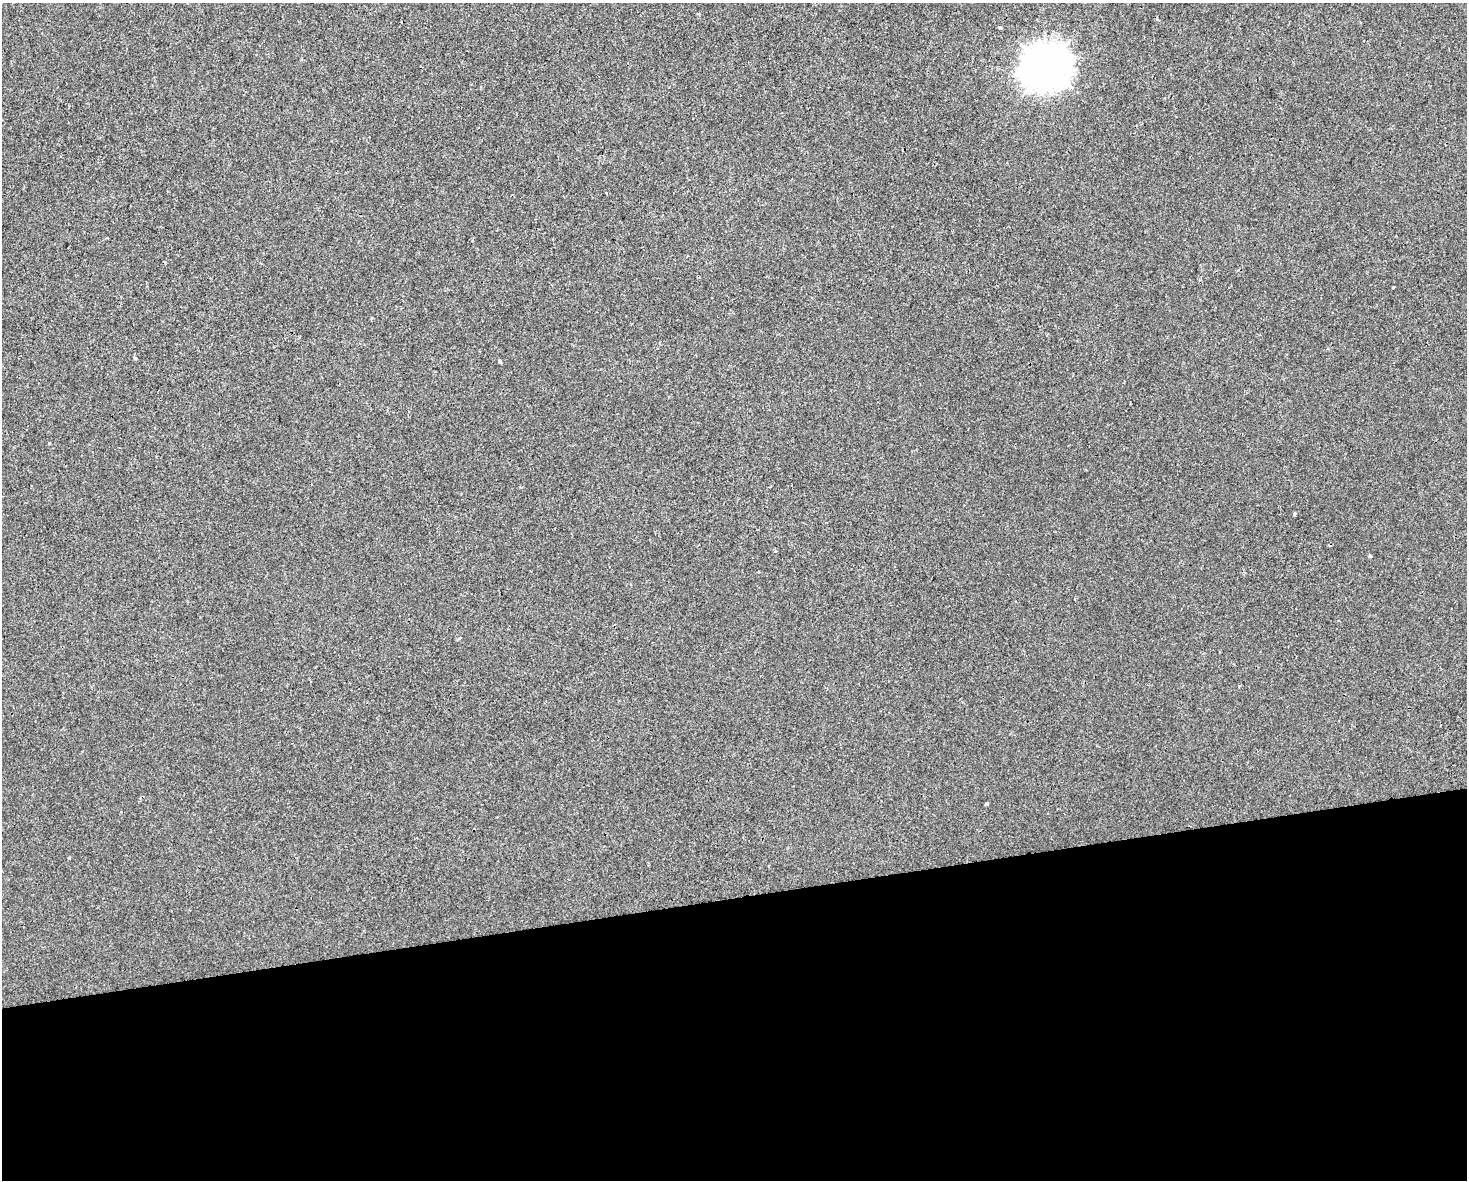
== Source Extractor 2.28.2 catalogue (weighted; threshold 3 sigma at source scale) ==
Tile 11 of 3 x 4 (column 2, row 4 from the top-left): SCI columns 1483-2947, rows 1-1178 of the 4473 x 4711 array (HDU 1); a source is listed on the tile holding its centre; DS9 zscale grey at full resolution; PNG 1469 x 1182 px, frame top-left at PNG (2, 3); no overlay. Shown black and unused: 24% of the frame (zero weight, under 2 of 3 exposures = <1% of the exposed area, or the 3 px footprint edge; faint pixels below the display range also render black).
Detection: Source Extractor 2.28.2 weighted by HDU 2 'WHT'; one run over the whole footprint, this tile lists its part. Background -6.59e-04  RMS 0.0042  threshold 0.0191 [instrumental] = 3 sigma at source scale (4.5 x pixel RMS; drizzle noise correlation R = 1.50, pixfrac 1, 0.0396/0.0396 arcsec/px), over >= 5 px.
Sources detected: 12; all 12 listed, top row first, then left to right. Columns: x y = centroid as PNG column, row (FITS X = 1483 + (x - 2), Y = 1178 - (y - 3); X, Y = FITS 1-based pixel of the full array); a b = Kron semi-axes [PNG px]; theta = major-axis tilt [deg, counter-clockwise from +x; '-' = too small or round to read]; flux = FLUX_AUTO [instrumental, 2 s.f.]
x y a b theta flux
999 27 3 3 - 2.6
1047 67 16 14 23 760
1394 287 3 3 - 0.75
371 318 3 2 - 0.39
135 358 3 3 - 1.5
500 361 3 3 - 1.6
1294 514 4 3 - 0.64
775 551 4 3 - 0.52
1370 556 4 3 - 1.2
1075 599 3 2 - 0.41
1239 686 4 2 - 0.36
986 803 3 3 - 2.1
Unlisted compact peaks at least as high as the median listed source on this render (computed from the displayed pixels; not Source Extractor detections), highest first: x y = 69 858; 49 443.